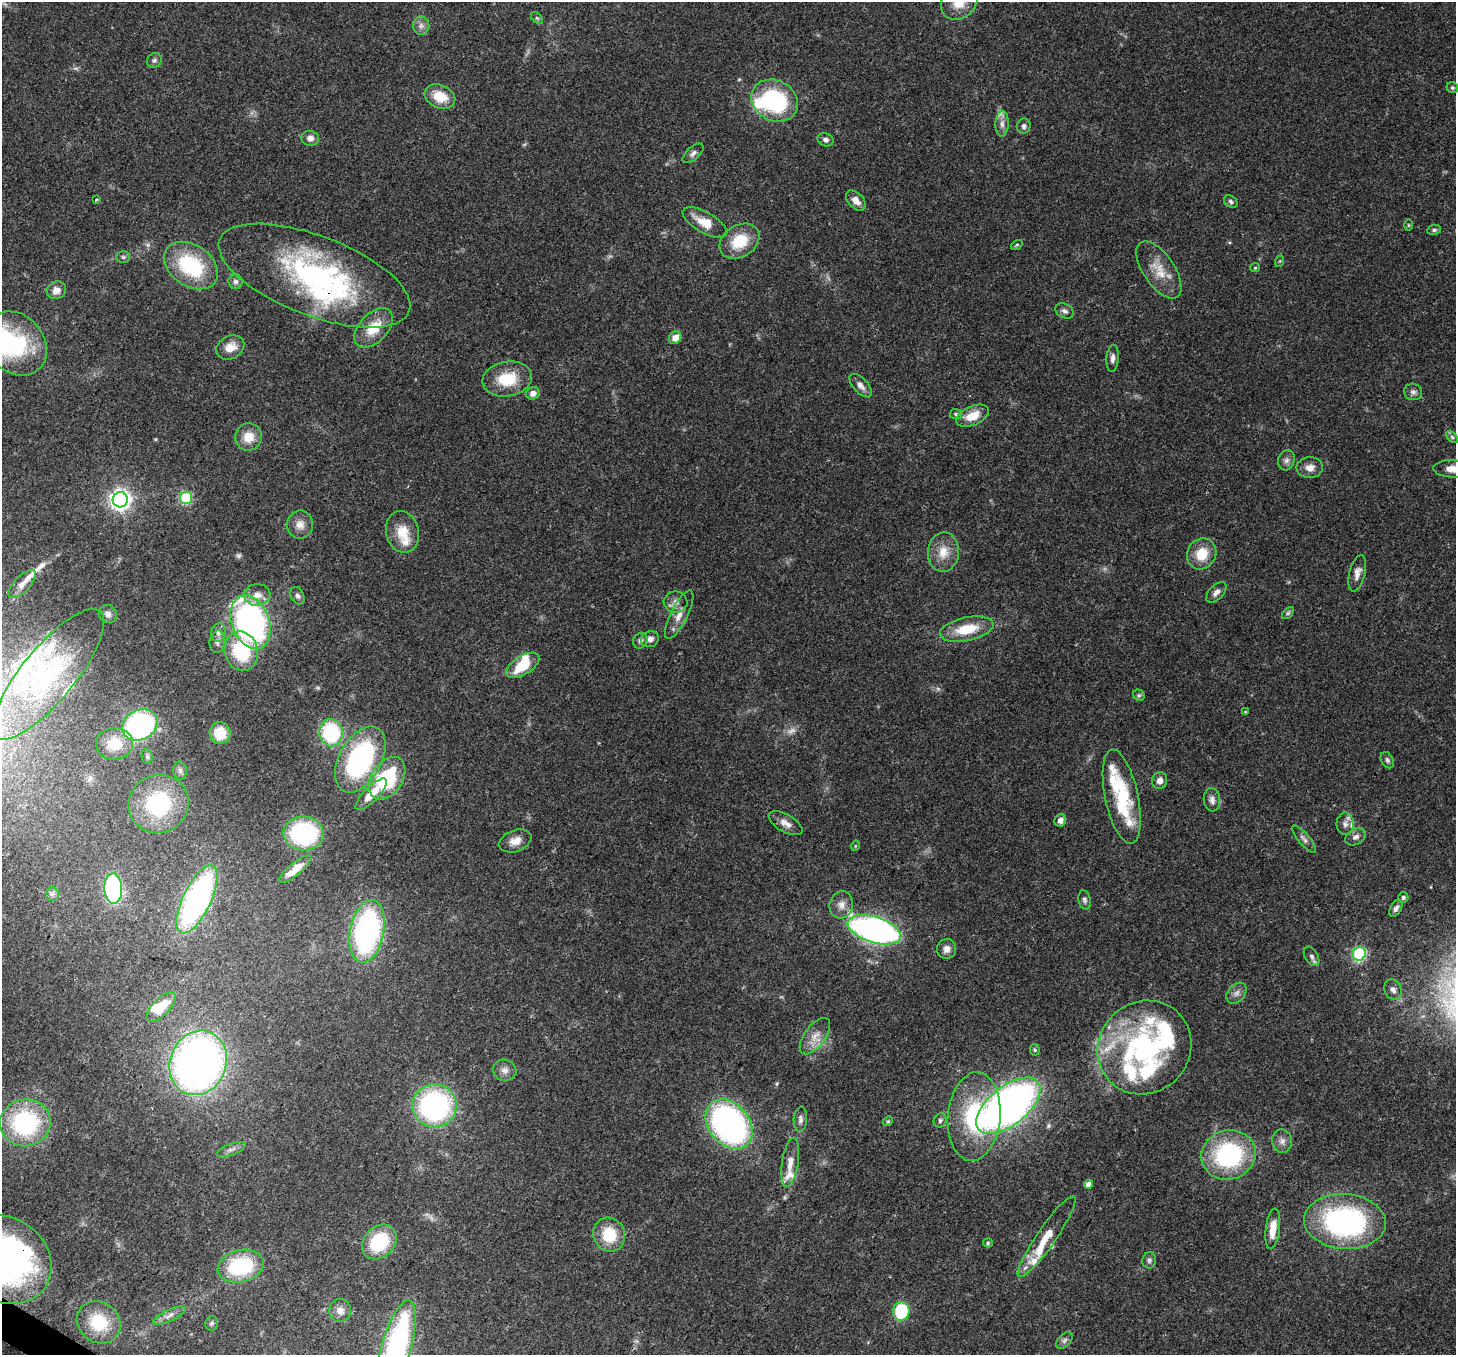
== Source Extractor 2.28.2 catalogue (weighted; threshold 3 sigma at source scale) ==
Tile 7 of 4 x 4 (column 3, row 2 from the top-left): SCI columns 2983-4436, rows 3063-4415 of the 5960 x 6058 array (HDU 1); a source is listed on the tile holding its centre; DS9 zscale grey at full resolution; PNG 1458 x 1357 px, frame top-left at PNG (2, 2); each listed source drawn as its Kron ellipse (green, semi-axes under 4 px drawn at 4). Shown black and unused: <1% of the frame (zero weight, under 3 of 4 exposures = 8% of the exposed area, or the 3 px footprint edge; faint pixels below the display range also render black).
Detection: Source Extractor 2.28.2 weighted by HDU 2 'WHT'; one run over the whole footprint, this tile lists its part. Background 0.0595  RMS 0.0035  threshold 0.0158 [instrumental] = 3 sigma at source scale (4.5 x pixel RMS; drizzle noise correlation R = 1.50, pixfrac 1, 0.0396/0.0396 arcsec/px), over >= 5 px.
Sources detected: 177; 5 too faint to see at this stretch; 6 inside a brighter object's white glare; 2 long thin detections or spike segments (spike, bleed or trail) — neither listed nor drawn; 21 inside a brighter listed object's ellipse — not listed separately; the other 143 listed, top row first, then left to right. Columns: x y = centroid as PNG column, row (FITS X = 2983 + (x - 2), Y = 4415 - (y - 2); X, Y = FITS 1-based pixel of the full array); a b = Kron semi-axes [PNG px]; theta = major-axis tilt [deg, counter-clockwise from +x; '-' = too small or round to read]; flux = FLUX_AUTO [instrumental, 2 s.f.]
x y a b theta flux
959 2 20 16 43 8.4
537 18 7 4 -44 0.6
421 26 9 8 - 1.7
154 61 8 7 - 0.92
1452 87 6 5 - 0.69
440 97 16 11 -23 7.8
775 101 24 20 -28 38
1002 124 13 6 87 1.9
1024 126 8 6 76 1.1
310 138 9 7 -8 2.1
826 140 8 6 -23 1.3
693 153 13 6 43 1.5
96 200 3 2 - 0.51
856 201 12 7 -46 2.7
1231 201 7 5 -37 0.84
705 222 25 10 -30 7.5
1408 225 6 4 -90 0.37
1434 230 7 5 9 0.77
740 241 21 16 32 12
1017 245 6 4 36 0.5
123 257 7 5 -1 0.76
1280 261 6 3 70 0.39
191 266 29 20 -34 31
1255 268 5 4 - 0.41
1159 270 33 15 -56 8
314 276 101 40 -21 87
236 281 7 7 - 1.2
56 290 10 8 26 3
1065 311 9 7 -29 1.3
374 328 23 14 47 9.2
675 338 7 5 49 3.6
15 343 35 28 -47 32
230 347 15 11 28 4.7
1113 358 13 6 85 1.6
507 379 25 17 10 13
861 386 14 7 -48 2
1413 392 9 8 - 1.3
533 393 7 6 - 2.1
956 414 6 5 - 0.58
972 416 17 9 24 6.5
248 437 14 13 - 5.8
1452 437 7 4 -46 0.69
1286 460 10 8 73 1.6
1310 467 13 10 5 3
1453 469 20 8 -3 5.6
186 498 6 6 - 27
120 500 7 7 - 210
300 525 14 13 - 3.4
402 532 21 16 -77 7.5
943 552 20 15 85 6.5
1202 554 16 14 60 8.6
1357 573 18 8 76 2.6
22 584 18 8 46 3
1216 592 13 7 45 2
257 595 13 10 4 3.5
297 596 9 6 -62 1.2
676 602 12 10 1 2.4
1288 613 7 4 45 0.67
108 614 9 8 - 1.6
679 615 27 8 63 4
250 622 28 19 -69 110
967 629 27 11 12 11
219 632 9 7 76 1.8
650 639 9 7 22 1.9
640 641 8 7 - 1.2
217 642 11 7 83 1.6
241 651 20 16 -74 22
523 665 18 9 32 11
48 674 81 26 51 50
1139 695 6 5 - 0.59
1245 712 3 2 - 0.36
140 725 18 15 30 75
220 733 11 10 - 9.6
331 733 14 12 -86 31
114 744 18 15 4 9.7
147 756 7 5 -78 0.75
360 759 36 21 62 62
1387 760 9 6 -62 0.93
180 770 9 7 -89 1.2
387 778 23 15 57 31
1160 780 8 7 - 1.8
371 794 21 7 45 6.4
1122 797 48 16 -78 24
1212 800 12 8 -84 1.9
159 804 30 29 - 29
1060 820 6 5 - 2.2
785 823 19 8 -29 2.8
1345 824 11 9 -90 2.1
304 833 20 17 -4 47
1355 837 11 7 27 1.7
1304 839 17 5 -49 1.4
515 841 16 10 21 3.9
855 846 5 3 - 0.33
295 869 20 6 39 6.9
113 889 15 9 -88 49
52 894 6 6 - 1
1403 897 5 5 - 0.82
197 899 37 14 64 100
1085 900 9 6 -78 1
841 905 13 12 - 3.1
1396 908 9 5 61 1.3
874 930 27 13 -18 150
367 931 32 17 79 89
947 949 10 9 - 2.4
1359 954 7 6 - 47
1312 956 11 6 -59 1.2
1393 990 11 8 -65 1.8
1236 993 12 8 48 1.9
161 1007 19 8 47 8.9
815 1036 21 10 53 4.4
1144 1047 48 45 45 64
1035 1050 6 5 - 0.53
198 1063 33 28 68 230
505 1070 12 10 -20 2.3
435 1106 22 21 - 71
1008 1106 38 19 39 210
974 1116 44 26 85 37
800 1119 12 6 87 1.5
940 1120 7 6 - 1.1
888 1121 5 4 - 0.52
25 1123 25 23 11 41
729 1124 27 20 -51 120
1282 1141 11 10 - 2.3
231 1149 15 5 21 1.6
1229 1155 27 24 17 47
790 1162 25 8 81 4.3
1089 1184 4 4 - 2.8
1345 1222 41 27 -4 79
1273 1229 20 7 83 6
609 1235 17 15 -65 12
1047 1237 49 9 55 9.4
379 1242 19 15 46 21
988 1243 5 4 - 0.53
5 1260 49 41 -37 130
1149 1260 8 7 - 1
241 1266 23 16 14 28
340 1311 11 11 - 2.6
901 1311 9 8 - 25
169 1315 18 5 24 2.2
99 1322 23 20 -37 16
212 1324 7 6 - 0.72
1064 1340 10 6 45 1.1
396 1347 48 15 74 80
Overlapping masked pixels (flux is a lower limit): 3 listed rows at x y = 314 276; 729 1124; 5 1260
Isophote crosses this tile's border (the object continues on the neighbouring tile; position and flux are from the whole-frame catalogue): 5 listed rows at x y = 959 2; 1453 469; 48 674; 5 1260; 396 1347